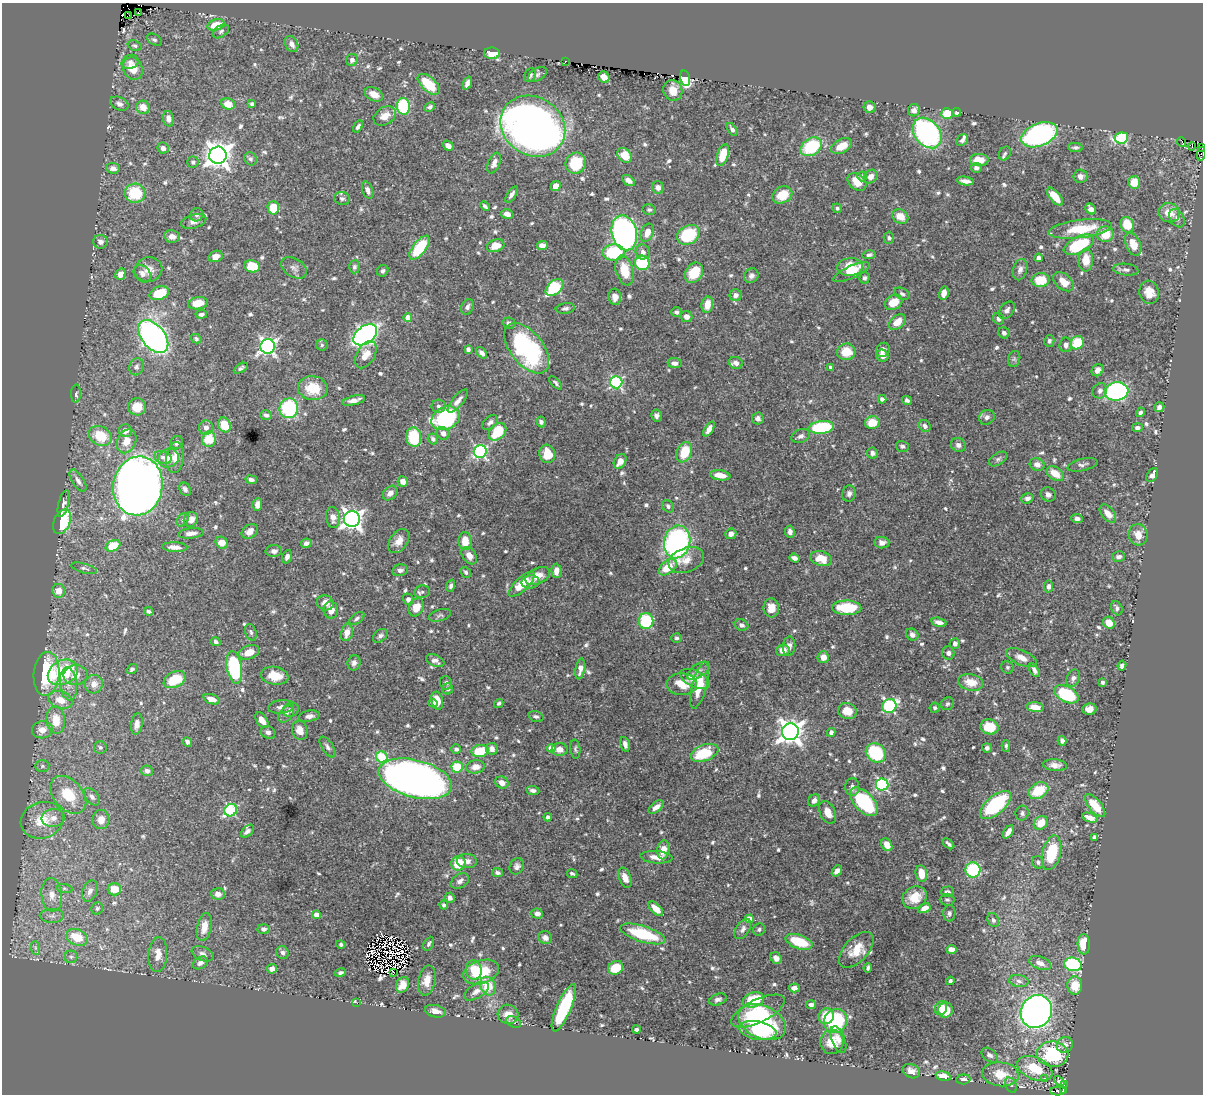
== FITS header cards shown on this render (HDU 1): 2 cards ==
NAXIS1  =                 1201
NAXIS2  =                 1092

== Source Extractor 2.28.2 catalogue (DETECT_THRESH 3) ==
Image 1201 x 1092 px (HDU 1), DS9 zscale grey, 1 PNG px = 1 image px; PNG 1205 x 1096 px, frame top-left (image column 1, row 1092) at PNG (2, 3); each listed source drawn as its Kron ellipse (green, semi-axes under 4 px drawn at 4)
Background 0.516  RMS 0.0087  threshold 0.026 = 3 sigma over >= 5 px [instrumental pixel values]
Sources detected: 766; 5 with non-positive FLUX_AUTO (blend fragments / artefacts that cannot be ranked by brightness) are neither listed nor drawn; of the other 761, the 500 brightest by FLUX_AUTO listed and drawn (261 fainter detections omitted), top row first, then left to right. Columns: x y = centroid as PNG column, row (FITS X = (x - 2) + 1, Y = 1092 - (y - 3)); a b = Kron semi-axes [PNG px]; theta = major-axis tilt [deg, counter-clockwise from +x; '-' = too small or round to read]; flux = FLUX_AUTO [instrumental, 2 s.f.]
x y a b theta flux
139 13 3 2 - 4.5
129 15 3 2 - 21
216 25 9 5 13 13
221 31 9 5 34 1.5
154 40 8 5 -29 1.3
292 44 8 6 -60 3.4
135 46 7 5 -19 1.2
492 53 8 6 -2 10
352 60 6 5 - 2.1
565 61 3 3 - 3.8
130 62 9 7 25 2.5
133 69 11 9 -64 8.4
530 75 7 5 63 2
537 75 10 6 32 1.9
604 77 6 5 - 6.9
685 78 8 5 -77 66
467 83 7 4 69 2.9
429 84 13 7 -42 20
673 90 10 9 - 8.4
374 94 9 6 -28 5.8
119 104 10 6 -26 2.3
228 104 7 5 -19 9.2
252 104 4 4 - 1.7
403 106 8 6 -83 43
143 107 7 6 - 6.1
430 107 5 4 - 1.4
870 107 6 5 - 4.7
914 110 6 6 - 2.6
957 112 4 3 - 1.6
947 113 5 5 - 17
385 116 12 8 32 7.1
168 119 8 5 -83 2.6
533 126 34 29 -34 550
358 127 6 4 56 1.9
732 129 7 4 -56 2
927 133 17 12 -51 110
1039 135 19 11 22 110
1121 138 7 5 8 67
962 140 6 5 - 1.6
1181 142 5 2 - 1.5
448 146 6 4 -37 3.5
842 146 11 7 28 9.2
1192 146 4 2 - 2
811 147 11 8 34 33
1075 147 7 4 -5 1.5
1201 147 3 2 - 15
163 148 6 5 - 2.5
1005 153 7 5 57 1.5
1201 154 7 2 81 2.5
218 155 8 8 - 580
625 155 8 6 -45 9.4
723 155 11 5 72 13
250 159 7 6 - 1.6
979 160 9 6 1 11
193 162 5 5 - 1.2
494 163 11 6 67 3.3
576 163 10 10 - 25
113 168 7 5 -6 2.7
976 168 5 5 - 2.1
862 176 5 5 - 2.3
871 176 7 6 - 4
1080 176 7 6 - 3.1
629 181 7 4 -36 3.4
965 181 9 4 -8 3.2
857 182 10 7 -41 8.8
1134 182 6 6 - 11
556 186 5 4 - 5.5
658 187 6 6 - 3.1
368 190 9 5 -70 2.7
135 193 10 9 - 25
512 195 9 4 57 2.1
782 195 10 8 26 13
1055 197 11 5 -50 9.1
342 198 8 6 -12 1.6
485 206 5 3 - 1.5
273 208 6 6 - 14
837 208 5 4 - 1.3
1091 209 6 4 -43 3.7
649 210 6 5 - 1.6
1169 213 11 9 -14 11
507 214 6 4 -17 3.1
197 215 7 6 - 1.8
900 216 8 7 - 7.5
1177 218 10 7 -56 2.5
194 221 13 7 16 3.6
1127 225 8 6 -65 17
1080 229 32 9 7 23
624 233 18 12 -76 210
647 233 9 6 69 6.2
1105 234 8 8 - 12
688 235 12 9 32 38
172 236 8 6 -10 3.8
889 238 6 5 - 1.3
100 242 7 7 - 3
1133 244 12 7 -66 10
542 245 5 4 - 3.5
1079 245 16 8 26 37
496 246 9 6 17 8.3
420 248 14 6 52 31
643 252 7 7 - 2.7
614 253 11 8 3 37
869 255 6 4 13 1.5
216 256 7 5 19 4.4
1039 258 4 4 - 2.5
1086 260 11 7 88 9.5
642 263 7 7 - 38
252 266 7 6 - 17
354 267 6 5 - 1.5
850 267 13 9 5 14
294 268 14 9 -31 3.3
148 269 14 12 12 6.2
625 270 15 8 -75 15
1020 270 11 7 74 2.6
1126 270 13 6 -6 2.2
383 271 6 5 - 1.7
851 272 20 6 24 7.6
694 273 11 8 56 17
120 274 6 5 - 5.6
142 274 9 7 -46 3.2
751 276 7 7 - 2.2
864 278 6 5 - 1.3
1040 280 9 7 2 16
1064 282 12 7 -39 8.1
554 288 10 6 40 44
1149 292 11 9 -77 8.6
159 293 10 6 18 19
944 293 7 4 77 3.7
902 294 8 5 -27 1.5
736 295 6 6 - 3.1
615 297 8 6 -86 4.5
894 302 9 7 29 9.7
198 303 10 6 9 9.7
707 305 8 5 81 7.8
467 307 8 6 63 2.2
565 308 9 5 8 1.5
1007 310 10 6 51 2.2
677 312 5 5 - 1.7
201 314 6 4 6 1.8
686 317 6 5 - 3.6
408 318 4 4 - 7.5
999 319 6 5 - 2.3
897 322 9 6 42 7.4
509 323 6 5 - 2
1004 333 6 5 - 2
365 335 13 8 37 190
153 337 19 11 -51 230
196 339 5 4 - 1.2
1049 341 6 5 - 1.7
1077 343 7 6 - 21
322 345 5 5 - 1.2
1066 345 7 6 - 2.9
268 346 7 7 - 190
527 348 29 16 -51 87
468 349 4 4 - 1.4
883 350 7 6 - 2.9
846 352 9 8 - 12
482 353 6 4 -48 2.5
366 355 15 9 59 6.6
882 356 6 5 - 4.1
1014 359 8 6 77 1.3
675 363 7 5 -5 2.7
736 363 7 6 - 2.5
136 367 9 7 68 2.1
831 367 3 3 - 1.4
241 368 8 4 30 1.4
1098 370 6 5 - 2.9
616 382 6 6 - 84
556 383 8 4 -47 1.4
313 388 15 12 -9 16
1100 391 8 7 - 2.1
1116 391 12 9 6 130
76 394 9 5 88 1.8
882 399 4 4 - 2.4
354 400 12 4 14 3.9
907 400 5 4 - 1.5
458 401 14 5 50 3.5
438 406 7 6 - 1.8
137 407 9 8 - 11
1159 407 5 4 - 2.1
289 408 10 9 - 45
1140 412 5 4 - 1.5
266 415 6 4 -18 1.8
656 416 6 5 - 2.1
987 417 8 7 - 2.5
446 418 15 11 26 79
758 418 6 6 - 2.1
490 422 9 5 42 2.1
541 422 5 4 - 2
872 423 7 6 - 11
225 425 7 6 - 15
925 426 6 5 - 1.8
821 427 13 6 5 47
206 428 7 7 - 3.2
1137 428 5 4 - 1.9
709 429 8 4 59 3.4
125 431 6 6 - 3
497 432 10 7 45 22
443 433 6 6 - 2.8
100 436 12 9 -29 15
801 436 9 6 22 2.3
414 437 10 7 -83 28
209 439 8 6 84 16
433 439 5 5 - 2
126 441 12 9 66 6.6
177 443 7 6 - 2.2
958 445 7 6 - 2.5
902 446 6 5 - 1.6
480 452 6 6 - 100
684 452 10 7 69 17
872 453 6 5 - 2.1
547 454 9 8 - 11
163 457 9 6 -18 2.1
175 457 16 9 83 5.2
168 458 11 9 20 4.6
998 459 10 6 31 1.7
620 461 8 5 57 5.6
1037 465 7 6 - 3.3
1082 465 15 6 13 2.2
1055 473 9 6 -35 9.5
720 475 10 5 -8 6.5
1152 475 7 5 57 3.2
251 480 6 4 -10 2.2
78 481 13 5 -57 2.7
403 482 5 5 - 5.2
138 486 29 24 80 1000
185 489 7 5 -60 2
390 493 8 6 44 3
849 493 8 6 78 2.1
1048 494 8 6 -33 2.6
1027 498 6 5 - 2.6
64 503 13 5 75 2
257 505 6 5 - 3.2
668 506 6 5 - 1.7
1108 514 10 6 -50 6.2
333 517 10 7 -84 4.8
1077 518 6 4 -3 2.3
191 519 7 7 - 4.7
352 519 8 8 - 300
183 520 7 5 52 1.4
62 522 13 8 67 28
250 531 9 6 39 3.8
790 532 6 5 - 2.1
191 533 13 5 6 3.5
731 534 6 5 - 3.7
1138 535 11 9 -85 7.4
399 541 13 8 54 5.6
465 541 9 6 -88 9.5
677 542 16 13 76 140
222 543 7 5 -45 7.7
306 543 5 4 - 2.6
882 543 7 5 -3 2.5
113 546 7 5 24 18
175 547 13 5 -3 4.2
274 551 8 6 3 2.3
469 556 9 6 -53 5
287 557 7 5 67 2.2
1119 557 6 5 - 1.9
794 558 5 4 - 2.6
821 559 11 7 -16 13
686 560 18 12 21 7
668 567 10 6 37 14
84 568 13 4 -15 1.8
400 570 8 5 11 2.3
556 571 7 5 -87 5.6
466 572 6 4 -51 1.3
538 576 13 8 27 6.6
530 582 9 6 10 2.8
522 584 16 6 44 14
451 586 6 4 70 1.6
1049 586 6 4 83 2.1
59 591 7 6 - 6.4
422 592 8 6 10 1.5
408 599 6 5 - 2.6
325 603 8 7 - 5.3
416 607 9 7 62 7.9
771 608 9 7 -88 7
847 608 15 7 -1 28
1117 608 7 5 -62 1.7
331 610 8 7 - 5
149 611 5 4 - 1.3
440 615 11 5 17 1.5
357 618 8 5 34 1.5
646 621 8 7 - 37
939 622 8 4 -14 2.9
1109 623 6 5 - 7.3
742 625 7 5 -26 2.3
251 632 8 5 -73 1.4
347 632 9 5 76 5.3
912 635 6 5 - 2.5
380 636 8 5 42 2
677 638 5 4 - 1.3
216 642 5 4 - 1.5
955 644 5 5 - 2.5
789 646 9 6 83 3.1
783 650 6 6 - 4.8
249 652 10 6 21 7.1
948 653 7 6 - 2
823 657 6 5 - 5.6
1022 658 16 7 -24 5.2
435 661 10 5 -24 3
354 663 7 6 - 2.7
1122 666 5 4 - 2
234 667 16 7 -80 58
1007 667 6 6 - 1.2
132 669 6 4 36 1.4
580 669 11 5 80 4.1
1034 670 7 4 -60 2.2
698 671 13 6 35 2.7
63 672 16 12 28 31
46 674 22 13 86 51
76 675 12 10 8 6.3
275 676 14 9 -9 10
1073 678 9 6 68 2.3
695 679 16 8 -26 7.8
175 680 11 7 27 19
971 682 12 8 -12 9.4
1103 682 3 3 - 1.4
446 683 7 6 - 1.6
68 684 17 8 -84 5.6
94 684 9 9 - 4.7
682 684 15 11 0 11
700 685 24 7 75 14
448 689 5 5 - 1.6
1066 694 13 7 -28 37
212 699 9 4 -18 4.5
60 700 12 8 -20 7.6
437 701 9 5 -76 7.6
433 703 4 3 - 1.5
499 703 5 4 - 1.3
947 704 7 6 - 1.3
889 706 7 6 - 81
281 707 13 6 7 3
1035 707 9 5 -5 6.8
935 708 5 5 - 1.4
1089 709 7 5 10 4.3
291 710 8 6 22 2.2
847 711 9 8 - 9.3
286 714 10 6 51 2
309 716 10 5 10 2.5
536 716 8 5 -16 1.5
56 720 14 9 -84 10
262 720 9 5 -55 6
137 724 11 6 81 3.4
989 727 9 7 -10 13
42 730 10 8 7 5.8
300 730 10 7 -77 5.8
268 732 7 6 - 2.1
790 732 8 8 - 520
831 732 4 4 - 2
1062 741 5 4 - 2.4
187 742 5 4 - 1.9
625 744 7 4 -75 2.6
1006 746 6 3 90 1.2
100 747 6 6 - 1.3
328 747 11 5 -57 2
551 748 4 4 - 8.8
987 748 5 4 - 1.8
456 749 5 4 - 1.6
492 749 6 6 - 3.7
560 749 8 6 -2 4.4
575 749 9 5 -84 1.3
480 751 9 6 7 18
704 753 14 8 20 25
876 753 11 9 -39 39
382 757 6 5 - 29
1055 765 12 6 -4 3.6
42 766 7 6 - 1.4
457 767 5 5 - 27
475 767 9 6 8 5.3
147 771 6 5 - 2.1
415 779 38 18 -15 570
502 782 7 5 -28 3.8
882 784 6 6 - 77
852 787 9 7 -90 2.8
533 790 7 4 -8 2
1038 791 11 7 30 18
68 795 22 14 -49 21
92 797 10 6 -49 2.5
814 800 6 5 - 2.8
864 802 17 9 -46 51
995 805 19 9 41 56
1095 806 14 6 -51 14
656 807 9 5 38 3.9
231 810 6 6 - 62
828 812 12 7 -63 5.9
1022 813 7 6 - 1.6
548 817 4 4 - 1.9
53 818 11 9 6 4.3
1090 818 8 4 -21 4.2
42 820 21 18 18 17
101 820 9 8 - 6
1041 823 7 6 - 11
247 831 8 5 44 1.9
1008 832 7 4 57 3.9
1094 837 4 3 - 1.7
948 844 7 3 -42 1.5
887 845 7 5 -60 6.5
663 850 9 6 82 7
1052 853 18 9 76 27
656 857 16 6 -4 4.9
467 861 10 7 -4 3.6
1038 862 6 5 - 1.5
458 863 7 7 - 16
517 866 8 7 - 2.2
973 870 7 7 - 46
837 871 6 4 51 2.9
497 873 5 4 - 1.4
572 874 5 3 - 1.4
921 874 8 5 -80 9.4
625 878 10 6 -70 5.3
460 881 10 6 33 3.1
64 889 8 4 -8 1.3
114 889 7 6 - 9.3
90 891 11 7 69 3.2
947 892 7 5 1 2
218 894 7 5 -4 3.6
52 895 17 10 -84 6.7
450 898 5 5 - 2.5
915 898 12 10 30 12
947 900 7 6 - 1.4
444 905 4 4 - 1.7
97 908 6 5 - 1.2
924 908 6 4 30 5.3
656 909 9 5 -44 7
949 913 8 6 88 1.7
537 914 6 5 - 3.3
316 915 4 4 - 6
52 916 12 7 0 2.5
749 919 4 4 - 9.5
993 920 7 5 -62 1.4
204 927 14 7 79 7.2
264 929 6 5 - 1.8
743 929 11 6 56 2.4
759 929 6 5 - 1.2
643 934 23 8 -17 35
77 937 11 8 -24 16
545 938 7 6 - 3.4
799 942 14 7 -19 20
341 944 5 4 - 1.4
429 944 7 4 62 1.4
1084 944 10 6 -87 14
35 948 7 4 -89 1.2
951 949 5 4 - 5.1
856 950 22 12 47 12
282 953 6 6 - 2
158 954 17 9 86 6.2
203 954 11 6 -23 2.5
71 957 6 6 - 1.5
776 958 6 5 - 3.1
200 963 8 6 30 2.3
1040 963 11 6 -21 4.2
1073 964 9 6 -14 69
616 968 8 6 30 17
868 968 5 4 - 1.6
272 969 5 4 - 2.8
474 970 9 7 -79 9.4
394 972 3 2 - 64
481 972 18 11 18 25
340 973 6 4 14 1.5
427 980 15 8 78 7.2
950 981 4 4 - 1.5
1019 981 10 6 -10 2.4
403 985 8 6 62 6.7
1075 985 9 7 -89 12
488 986 10 7 -63 17
794 988 5 4 - 3.5
476 991 14 7 30 3.7
718 1000 9 5 19 2.1
753 1000 11 7 20 27
357 1003 3 3 - 9.6
811 1005 5 4 - 1.9
564 1008 25 7 67 49
941 1008 7 6 - 6.3
946 1010 8 7 - 12
435 1011 11 6 -13 4.7
758 1011 29 11 26 28
1036 1011 17 15 58 390
508 1014 10 9 - 6.4
826 1016 8 7 - 14
835 1021 12 11 - 48
514 1022 8 5 -28 1.4
762 1022 25 16 -24 61
636 1029 4 3 - 1.4
757 1030 19 9 -10 21
838 1040 14 6 -69 3.3
832 1042 12 11 - 10
1065 1045 8 7 - 2.8
1053 1054 16 12 -1 43
990 1055 9 6 -38 1.9
1035 1068 19 11 -23 19
911 1071 9 7 -25 3.8
1000 1074 18 12 -6 12
943 1076 8 4 -12 6.5
963 1079 7 5 6 2.1
1044 1079 3 3 - 2.8
1059 1081 6 4 -48 1.6
1011 1085 8 5 -62 1.7
1064 1085 2 2 - 2.1
1058 1091 8 3 2 41
1063 1091 4 3 - 23
At the frame edge (FLAGS 8, measured only in part): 2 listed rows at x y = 1201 147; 1201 154
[261 fainter detections neither listed nor drawn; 5 non-positive-flux detections neither listed nor drawn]